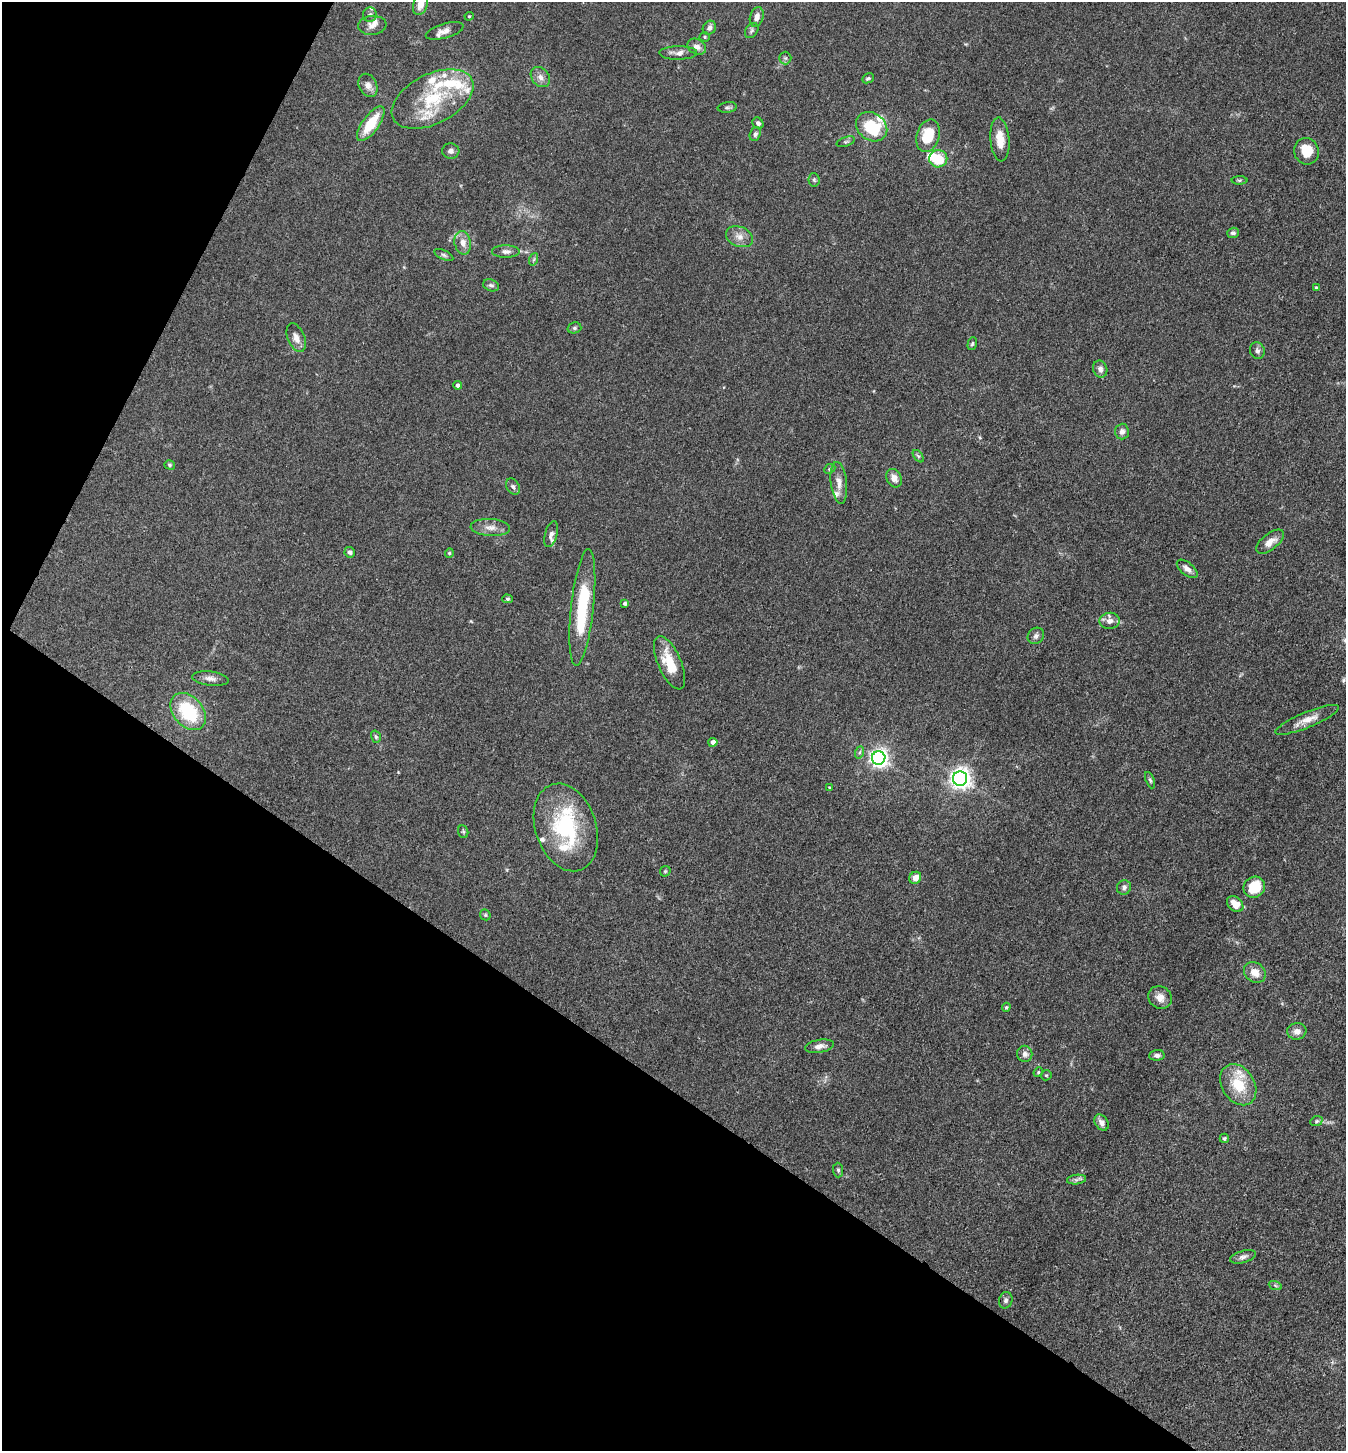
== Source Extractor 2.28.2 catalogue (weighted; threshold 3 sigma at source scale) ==
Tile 9 of 4 x 4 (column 1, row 3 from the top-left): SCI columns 287-1630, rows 1452-2900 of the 5807 x 5801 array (HDU 1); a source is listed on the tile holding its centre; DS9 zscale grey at full resolution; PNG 1348 x 1453 px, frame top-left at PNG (2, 2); each listed source drawn as its Kron ellipse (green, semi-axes under 4 px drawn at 4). Shown black and unused: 31% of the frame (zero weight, under 3 of 4 exposures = <1% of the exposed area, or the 3 px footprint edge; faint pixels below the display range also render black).
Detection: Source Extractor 2.28.2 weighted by HDU 2 'WHT'; one run over the whole footprint, this tile lists its part. Background 0.0739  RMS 0.0061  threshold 0.0276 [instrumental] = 3 sigma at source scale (4.5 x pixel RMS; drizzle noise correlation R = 1.50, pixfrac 1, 0.05/0.05 arcsec/px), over >= 5 px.
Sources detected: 111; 1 inside a brighter object's white glare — neither listed nor drawn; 12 inside a brighter listed object's ellipse — not listed separately; the other 98 listed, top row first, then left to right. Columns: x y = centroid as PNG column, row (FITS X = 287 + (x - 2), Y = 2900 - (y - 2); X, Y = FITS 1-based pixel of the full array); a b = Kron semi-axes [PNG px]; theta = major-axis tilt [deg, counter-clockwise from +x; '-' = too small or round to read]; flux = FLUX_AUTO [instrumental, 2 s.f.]
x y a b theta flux
420 4 11 7 69 5.6
370 15 7 7 - 1.7
469 16 4 4 - 0.6
757 17 10 6 74 3.6
372 25 14 9 5 4.1
709 28 7 6 - 2.7
445 31 19 7 16 3.9
752 31 8 6 55 1.5
705 37 5 4 - 0.75
697 47 10 7 -29 3.4
678 53 19 7 0 3.6
785 58 6 6 - 1.4
540 77 11 8 -50 3.4
868 78 6 4 25 1
368 85 12 9 -64 3.9
433 99 44 25 27 38
727 107 9 5 7 1.5
758 123 6 5 - 1.5
371 124 20 8 54 18
872 127 17 13 -37 32
755 134 7 5 69 1.6
928 136 16 11 73 17
1000 139 22 9 -85 10
846 142 9 4 18 1.2
451 151 8 7 - 2
1306 151 13 12 - 12
938 159 9 8 - 16
814 180 7 5 -86 1.1
1239 180 8 4 0 1
1233 233 6 5 - 1.5
739 237 14 10 -23 4.8
463 243 12 8 -79 5.1
506 251 14 6 0 2.8
444 255 10 4 -26 1.4
534 259 6 4 71 0.93
491 285 8 5 -17 1.5
1316 288 3 3 - 0.96
574 328 7 5 15 1.2
296 338 15 8 -68 4.8
972 344 6 4 71 0.92
1257 351 8 7 - 1.9
1100 369 8 7 - 2.6
458 385 4 4 - 2.4
1122 432 8 7 - 2.6
918 456 7 4 -53 0.87
170 465 5 4 - 0.89
830 469 6 4 24 0.97
894 478 9 7 -63 4.3
839 483 21 8 -83 5.2
513 487 9 6 -60 1.9
490 527 20 8 -4 5
551 534 13 6 74 2.3
1270 542 16 8 38 5.6
350 552 5 5 - 1.4
449 553 5 4 - 0.68
1187 569 12 6 -39 3.1
507 599 5 4 - 0.89
625 603 4 3 - 1.3
582 608 59 11 84 40
1110 621 10 8 8 3.9
1036 636 9 7 43 2
670 663 28 11 -66 17
210 678 18 7 -6 3.6
188 712 21 14 -49 36
1307 720 34 7 22 7.9
376 737 6 5 - 1
713 742 4 4 - 3.2
860 752 6 4 71 1
879 758 7 6 - 280
960 779 7 7 - 360
1150 780 9 4 -69 1.1
829 788 4 3 - 0.53
566 827 45 30 -71 54
463 832 6 5 - 0.91
665 871 6 5 - 0.73
915 878 6 5 - 5.2
1124 887 7 7 - 2.1
1254 887 11 10 - 18
1235 904 9 6 -43 6.6
485 915 6 5 - 0.84
1255 972 11 9 -36 6.6
1160 997 12 11 - 5.5
1006 1007 5 4 - 0.79
1297 1031 9 8 - 4
819 1046 14 6 10 3.8
1025 1054 8 7 - 2.8
1157 1055 8 5 4 2
1038 1072 5 4 - 0.72
1046 1075 5 5 - 0.75
1238 1085 22 16 -58 20
1316 1121 6 5 - 1
1102 1122 9 6 -57 3.5
1224 1138 4 4 - 1
838 1170 7 5 -89 1.1
1076 1180 9 4 7 1.7
1243 1257 13 6 15 2.5
1275 1285 7 4 -20 1
1006 1300 8 6 76 1.8
Isophote crosses this tile's border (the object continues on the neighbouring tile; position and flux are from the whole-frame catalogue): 1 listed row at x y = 420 4